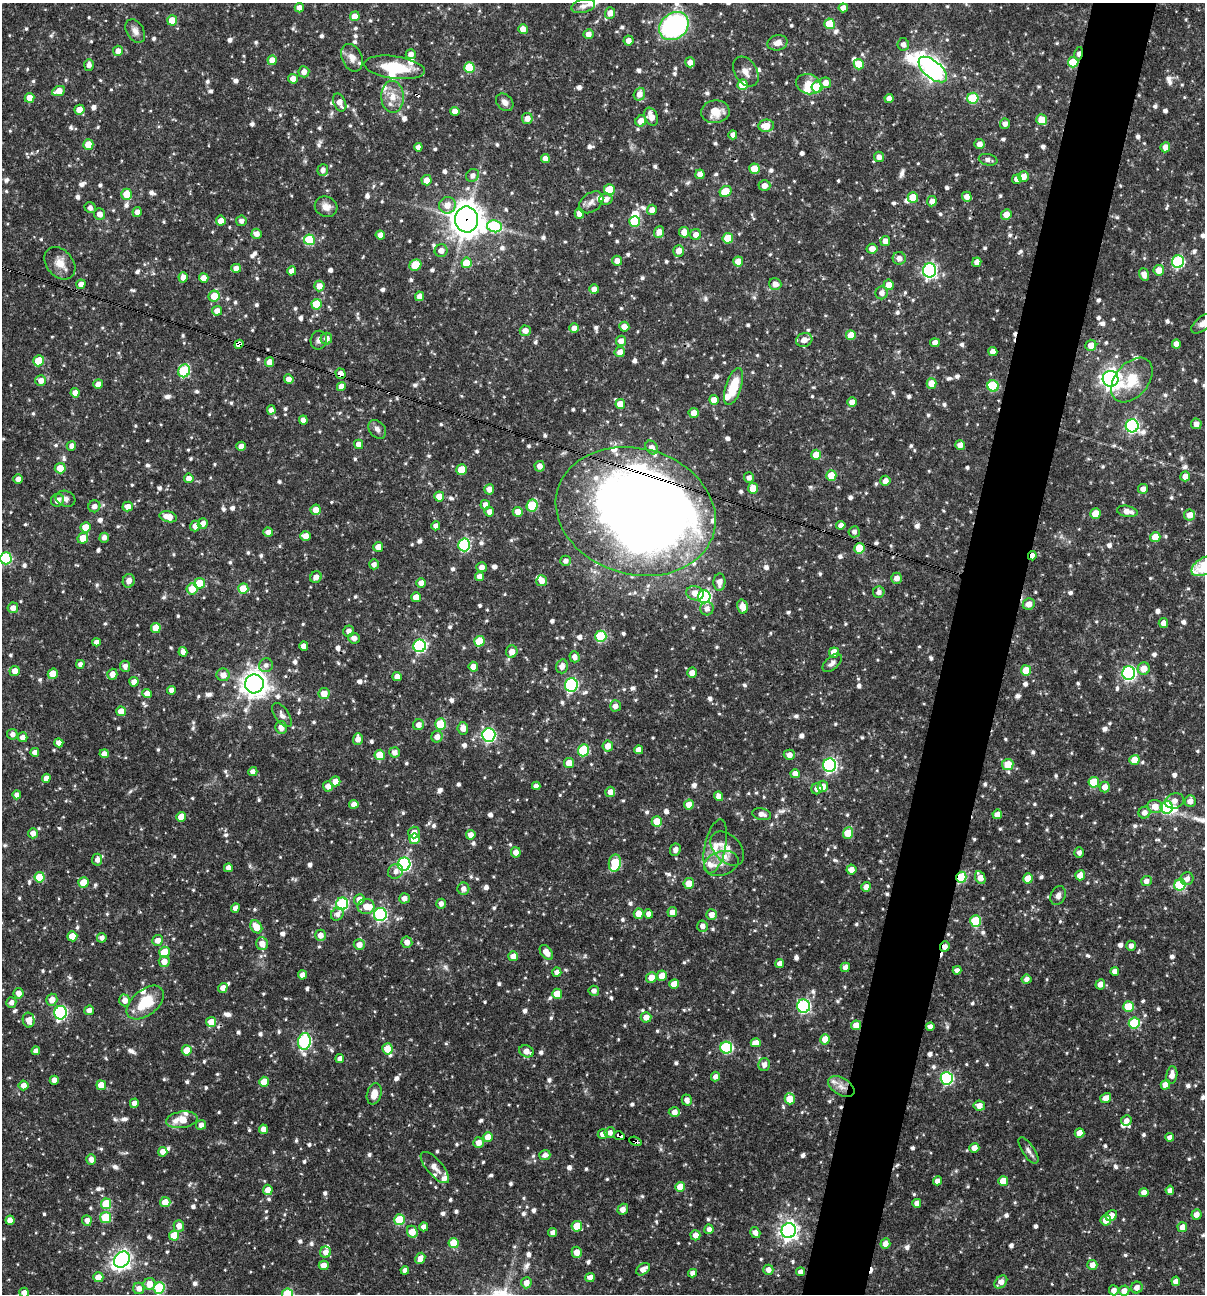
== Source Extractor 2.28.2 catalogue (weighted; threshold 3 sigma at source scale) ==
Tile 10 of 4 x 4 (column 2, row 3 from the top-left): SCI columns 1453-2655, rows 1293-2584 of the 5186 x 5169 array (HDU 1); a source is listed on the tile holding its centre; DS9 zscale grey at full resolution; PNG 1207 x 1296 px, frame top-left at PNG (2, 3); each listed source drawn as its Kron ellipse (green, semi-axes under 4 px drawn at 4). Shown black and unused: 5% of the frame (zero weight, under 3 of 4 exposures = <1% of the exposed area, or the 3 px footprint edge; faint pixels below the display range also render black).
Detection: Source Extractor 2.28.2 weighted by HDU 2 'WHT'; one run over the whole footprint, this tile lists its part. Background 0.0662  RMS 0.0035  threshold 0.0158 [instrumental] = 3 sigma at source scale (4.5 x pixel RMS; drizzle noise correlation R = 1.50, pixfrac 1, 0.05/0.05 arcsec/px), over >= 5 px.
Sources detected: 1145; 5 inside a brighter object's white glare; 6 cosmic-ray / hot-pixel residue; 1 long thin detection or spike segment (spike, bleed or trail) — neither listed nor drawn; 23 inside a brighter listed object's ellipse — not listed separately; of the other 1110, all 500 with FLUX_AUTO >= 1.49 (the completeness limit of this list) listed and drawn (610 fainter detections not listed), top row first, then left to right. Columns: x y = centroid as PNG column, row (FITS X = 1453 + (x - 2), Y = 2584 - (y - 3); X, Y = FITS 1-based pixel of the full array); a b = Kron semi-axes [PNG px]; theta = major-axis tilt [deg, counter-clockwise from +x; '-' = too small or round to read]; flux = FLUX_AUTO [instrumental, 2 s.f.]
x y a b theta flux
583 6 12 6 15 1.7
299 8 4 4 - 2.2
843 8 5 4 - 2.2
610 13 5 5 - 2.2
355 16 5 5 - 3.4
172 20 5 5 - 6.8
830 24 5 5 - 12
674 26 16 12 38 59
523 29 5 5 - 2.8
135 31 13 8 -60 2.1
588 34 5 5 - 2.3
628 41 5 5 - 2.1
777 43 10 7 13 2.6
903 44 6 5 - 1.8
118 51 5 5 - 2.4
411 54 5 5 - 1.8
1079 54 7 4 79 1.6
352 58 14 10 -65 3
272 60 5 4 - 3.6
690 62 5 5 - 2.3
1073 62 5 5 - 9.6
859 64 5 5 - 7.4
89 65 6 4 87 1.6
394 67 30 11 -8 13
469 68 5 5 - 13
933 69 17 8 -40 200
304 72 5 5 - 2.2
746 72 16 11 -58 3.1
293 79 5 4 - 2.8
825 83 5 5 - 2.6
809 84 13 10 -16 3.7
743 85 5 5 - 12
817 87 5 5 - 11
59 91 6 4 23 4.8
639 94 6 5 - 2.7
393 97 16 11 -88 4.9
29 98 5 5 - 3.7
889 98 4 4 - 2.6
973 98 5 5 - 17
340 102 9 6 -64 3
505 102 10 7 -48 1.9
79 110 5 5 - 3.9
455 111 4 4 - 2.5
715 112 14 11 7 5.6
651 117 9 6 -67 3.6
527 118 5 5 - 2.4
1042 120 5 5 - 5.6
641 121 6 5 - 3.1
1005 124 5 5 - 2
766 126 8 6 8 4.6
733 135 4 4 - 1.9
980 144 5 5 - 2.4
88 145 5 5 - 6.2
418 147 4 4 - 1.7
1165 147 5 5 - 2.6
879 157 5 5 - 2
545 158 4 4 - 2.2
988 160 9 5 -13 1.6
754 169 5 5 - 5.7
323 170 6 5 - 1.6
700 174 4 4 - 2.8
473 175 7 6 - 1.9
1023 177 5 5 - 3.2
1017 179 5 4 - 2.7
427 180 5 5 - 3.4
764 186 6 5 - 2.7
609 190 6 5 - 8.3
725 191 6 5 - 7.4
127 194 5 5 - 7.1
913 197 5 5 - 8.3
967 197 5 5 - 2.4
606 199 7 5 13 1.9
932 201 5 4 - 2.4
591 202 13 9 37 2.2
447 205 8 8 - 3.5
326 207 11 10 - 2.7
90 208 6 5 - 1.6
652 210 5 5 - 2.1
137 212 5 4 - 1.7
579 213 5 5 - 2.7
100 214 6 5 - 2.4
1006 214 5 5 - 3.6
467 219 13 11 -81 520
221 221 5 5 - 3.1
241 221 5 5 - 1.6
635 221 5 5 - 17
495 226 7 6 - 26
659 232 6 5 - 3.1
684 232 5 5 - 3.6
257 234 5 5 - 2.2
380 235 4 4 - 2.5
696 235 5 5 - 2.4
728 238 5 5 - 9.9
309 240 5 5 - 19
885 241 5 5 - 2.5
872 249 5 5 - 3
441 251 6 6 - 2.6
679 251 6 5 - 3
899 258 6 6 - 2
617 261 5 5 - 2.4
738 262 5 5 - 5
977 262 5 4 - 2.4
1178 262 6 6 - 38
60 263 18 13 -49 4.4
467 263 5 5 - 8.2
415 265 6 5 - 8.8
236 268 5 4 - 2.3
929 270 7 6 - 85
1159 270 5 5 - 3.8
292 271 4 4 - 2.4
1144 274 6 5 - 2.1
183 277 5 4 - 2.5
204 278 5 4 - 2.9
81 284 5 4 - 2.5
775 284 6 6 - 2.5
889 285 5 5 - 3.1
319 286 5 5 - 3
594 289 5 4 - 2.4
882 293 6 6 - 2
214 296 5 5 - 6.5
420 296 5 4 - 2.5
316 304 5 5 - 10
217 311 5 5 - 2.4
1203 323 14 7 38 2.5
624 327 5 5 - 2.5
574 328 5 5 - 2.5
525 331 5 5 - 2.5
851 335 5 5 - 5.2
326 339 6 5 - 2.1
319 340 9 8 - 1.5
804 340 8 6 17 3
621 341 5 5 - 2.7
935 343 5 4 - 2.5
239 344 5 4 - 2.1
1176 344 5 4 - 2.3
1091 345 6 5 - 3.3
620 352 5 5 - 2.3
993 352 4 4 - 2.3
39 361 5 5 - 12
270 362 5 4 - 3.4
184 371 6 5 - 26
340 374 5 5 - 2.6
289 379 5 4 - 2.1
1111 379 8 8 - 190
1132 380 25 16 51 11
41 381 5 5 - 2.6
931 383 5 5 - 5.1
98 384 5 4 - 2.5
993 386 6 5 - 18
341 387 4 4 - 3.2
733 387 19 8 72 10
75 393 5 4 - 2.3
714 400 5 5 - 3.4
852 402 5 4 - 2.5
620 404 5 5 - 5.2
271 410 4 4 - 1.8
694 413 5 5 - 3
303 420 4 4 - 2
1196 424 5 5 - 2.4
1132 426 6 6 - 62
377 429 10 7 -48 1.6
359 444 4 4 - 2.5
960 445 5 5 - 2.4
71 446 5 4 - 1.8
241 446 4 4 - 2.3
652 447 7 5 -52 1.9
816 455 5 5 - 6.2
540 466 5 5 - 2.3
60 468 5 5 - 4.7
462 470 5 5 - 8.7
831 475 5 5 - 8.1
1185 476 5 5 - 2.7
189 478 5 5 - 2.6
749 478 5 5 - 1.6
18 479 5 4 - 2.5
885 481 5 5 - 2.4
753 488 5 5 - 5.9
489 489 5 5 - 2.3
1143 489 5 5 - 2
439 497 5 5 - 5.2
66 499 10 8 -19 1.6
57 500 6 6 - 2.8
485 505 5 4 - 2
94 506 6 6 - 1.9
532 506 6 5 - 16
128 507 5 5 - 2.9
316 510 5 5 - 3.8
636 511 81 63 -16 580
1127 511 10 5 -11 3
489 512 5 4 - 1.8
518 512 5 5 - 3.5
1095 514 5 5 - 6.3
1189 515 5 5 - 3.3
168 517 9 5 -15 4.5
203 523 5 5 - 2
841 525 4 4 - 1.7
195 526 5 5 - 2.5
436 526 4 4 - 1.8
85 527 5 5 - 6
268 532 4 4 - 2.3
854 532 5 5 - 1.5
305 536 5 5 - 3
1155 537 5 5 - 5.7
83 538 6 5 - 6.1
104 538 5 4 - 1.9
464 545 6 6 - 36
378 547 5 5 - 2.8
859 548 5 5 - 10
1032 556 4 3 - 2.1
6 558 6 5 - 27
565 561 5 5 - 1.6
374 564 5 4 - 1.7
1204 566 14 8 30 14
482 567 5 5 - 2
316 577 6 5 - 2.3
479 577 5 4 - 2.3
897 578 5 5 - 2.4
129 581 7 6 - 1.9
542 581 5 5 - 2.4
719 582 9 6 86 2.5
200 583 5 5 - 8.4
421 583 5 4 - 2.6
243 588 5 5 - 8.2
192 589 5 5 - 5.1
879 592 6 5 - 1.5
695 593 9 7 -15 3.7
416 597 5 5 - 4.6
704 597 6 6 - 54
1029 604 6 5 - 2.5
742 607 7 5 -75 3.4
13 608 5 5 - 2.3
707 609 7 6 - 1.9
1163 623 5 5 - 2.2
156 628 5 5 - 5.7
348 631 6 5 - 1.8
601 636 6 5 - 25
354 638 6 5 - 1.9
479 641 5 5 - 11
97 642 4 4 - 1.7
304 646 4 4 - 2.3
420 646 6 6 - 49
183 652 5 4 - 2.4
512 652 6 5 - 2.9
834 652 5 5 - 5.5
574 657 6 5 - 1.8
832 663 11 6 43 1.8
80 664 4 4 - 1.6
266 665 7 6 - 1.6
125 666 5 5 - 1.6
562 666 7 6 - 2.3
473 667 5 5 - 2.8
1144 669 6 6 - 4.2
1026 670 5 5 - 7.8
15 671 5 5 - 2.7
692 673 5 5 - 2.3
1129 673 6 6 - 68
53 674 5 5 - 5.4
112 674 5 5 - 2.4
223 675 6 6 - 2.9
397 677 5 4 - 3.1
134 682 4 4 - 2.8
254 684 9 9 - 340
571 685 7 6 - 45
171 690 4 4 - 1.7
147 694 4 4 - 3.1
324 694 5 5 - 4.5
615 706 5 5 - 2
121 711 5 4 - 3.7
282 715 14 7 -56 1.7
441 724 5 5 - 16
419 725 5 5 - 2.4
281 727 6 6 - 2.6
463 728 6 5 - 2.6
12 734 5 5 - 1.7
489 735 7 6 - 63
22 737 5 5 - 2.1
437 737 6 5 - 2.4
358 739 5 5 - 2.6
59 743 4 4 - 2.5
608 746 5 5 - 3.2
584 750 6 5 - 23
639 750 4 4 - 2.8
35 752 4 4 - 2.2
394 752 5 5 - 2.2
104 754 4 4 - 2.2
380 755 5 5 - 9.3
789 755 5 5 - 2.1
1134 760 5 5 - 5.5
569 763 5 5 - 4.7
1008 764 5 5 - 5.8
830 765 7 6 - 66
253 772 4 4 - 1.9
795 774 4 4 - 2.5
46 778 4 4 - 2.1
335 781 5 5 - 3.9
1094 782 5 5 - 10
328 786 5 5 - 2.6
536 786 4 4 - 1.6
823 786 6 5 - 2.9
1105 787 5 5 - 2.8
817 789 5 5 - 2.3
610 792 5 5 - 2.7
17 795 4 4 - 2.2
719 796 5 4 - 2.6
1175 801 9 7 21 2.1
1190 801 6 5 - 2.4
354 804 4 4 - 2.4
689 805 5 5 - 4.1
1155 806 8 6 -11 4
1167 807 6 6 - 34
1144 812 6 5 - 1.8
762 814 9 5 -10 2.3
997 814 5 4 - 2.3
181 817 5 4 - 3.9
657 822 5 5 - 8.1
414 832 6 6 - 2.4
33 833 5 5 - 2.4
848 833 6 5 - 7.6
471 835 5 5 - 2.6
414 839 5 5 - 7.1
715 846 27 10 78 5.7
727 848 20 13 -45 3.9
675 850 6 5 - 1.8
516 852 5 5 - 2.4
1079 853 5 5 - 1.6
97 860 6 5 - 1.8
615 863 9 6 83 12
404 864 6 6 - 68
721 864 18 12 17 3.8
228 868 4 4 - 1.8
851 870 5 5 - 2.6
396 871 8 7 - 1.6
1080 875 5 4 - 4.1
40 877 5 5 - 10
961 877 6 5 - 20
980 877 7 5 -65 3.4
1028 878 5 5 - 6.3
1187 879 6 6 - 1.9
1146 881 5 5 - 1.9
83 882 5 5 - 6.2
689 883 5 5 - 5
1180 885 6 5 - 23
866 887 5 4 - 2
463 889 6 6 - 2
1058 895 10 7 64 1.7
404 898 5 5 - 2.3
359 900 5 5 - 3.4
342 904 6 6 - 34
441 904 5 4 - 1.6
366 906 8 7 - 3.6
235 908 5 4 - 2.2
672 912 5 5 - 2.4
337 914 7 6 - 1.6
639 914 5 5 - 5
649 914 4 4 - 2.4
380 915 6 6 - 48
711 915 5 5 - 2.4
975 921 6 5 - 15
702 926 5 5 - 1.7
256 927 7 5 -54 5.2
320 935 5 5 - 2.6
72 936 5 5 - 5.6
102 938 5 5 - 1.6
158 940 5 5 - 2.7
407 942 5 5 - 2.4
262 944 6 6 - 3.2
359 945 5 5 - 3.1
1131 946 5 4 - 1.6
945 947 5 4 - 2.2
164 952 5 5 - 6.4
546 952 8 5 -50 3.4
513 956 5 5 - 2.4
164 961 5 5 - 3.4
780 964 4 4 - 2.4
845 967 5 4 - 2.1
957 970 4 4 - 1.5
1115 971 4 4 - 2.1
557 972 4 4 - 2.3
302 975 4 4 - 2.3
662 976 5 5 - 3.8
651 977 5 5 - 4.9
1027 979 5 4 - 1.8
674 984 5 5 - 5.7
1100 984 5 4 - 2.4
223 988 5 4 - 2.5
594 991 5 5 - 1.7
18 993 5 5 - 2.7
557 994 5 5 - 6.3
52 1000 6 5 - 3.2
125 1000 6 5 - 2.1
11 1002 5 5 - 1.6
145 1003 21 13 39 12
804 1006 6 6 - 53
1128 1007 5 5 - 9.4
89 1010 5 4 - 2.1
60 1013 7 6 - 54
646 1017 5 5 - 2.7
29 1020 7 6 - 3.2
211 1022 5 5 - 4.1
1134 1023 5 5 - 19
856 1025 5 4 - 4.3
930 1027 4 4 - 1.8
825 1039 5 5 - 5.3
304 1041 8 6 83 48
756 1043 5 4 - 2.8
726 1048 6 6 - 34
387 1049 5 5 - 5.3
187 1050 5 5 - 6.6
36 1051 4 4 - 1.9
526 1051 8 5 -22 2.8
340 1059 4 4 - 1.8
764 1064 6 6 - 1.8
1172 1075 9 5 81 2.9
715 1077 5 4 - 1.6
947 1078 6 6 - 47
54 1080 4 4 - 2.4
264 1082 5 5 - 5.8
23 1085 5 5 - 2.6
101 1085 5 5 - 4.4
1165 1085 5 4 - 3.9
841 1086 14 8 -31 2.9
374 1094 11 7 75 3.3
1106 1098 5 5 - 2.6
790 1099 5 5 - 6.5
687 1100 5 5 - 2.1
134 1103 5 4 - 2.2
979 1106 6 5 - 2.8
674 1112 5 5 - 2.4
182 1120 16 8 8 6.5
1126 1121 5 5 - 1.8
201 1125 5 4 - 2.2
263 1129 4 4 - 2.3
610 1133 5 5 - 1.8
1079 1133 5 5 - 4.2
603 1134 5 4 - 2.2
619 1136 5 3 - 9.6
488 1137 5 5 - 5.4
1170 1137 4 4 - 2
635 1141 6 3 -23 2.4
478 1143 5 5 - 2.5
974 1148 5 4 - 2.9
1028 1150 15 6 -56 1.6
163 1152 4 4 - 2.9
545 1155 5 5 - 1.7
91 1159 5 5 - 2.4
435 1167 19 8 -49 2.8
937 1181 4 4 - 2.3
1003 1181 5 5 - 4.7
680 1187 5 4 - 5.6
268 1190 5 5 - 3.5
1170 1190 4 4 - 1.8
1144 1192 4 4 - 2.5
165 1202 5 5 - 4.2
917 1203 4 4 - 2.2
106 1204 5 5 - 13
623 1209 6 5 - 2.4
1196 1214 5 5 - 2.3
1111 1216 6 5 - 3.3
105 1217 5 5 - 15
10 1220 4 4 - 2.8
87 1220 5 5 - 2.1
399 1220 5 5 - 14
1106 1220 5 5 - 3.1
179 1226 6 5 - 2.6
577 1226 5 5 - 8.9
424 1227 4 4 - 2.2
1182 1227 5 5 - 3
709 1229 5 4 - 1.7
789 1231 7 7 - 170
412 1232 6 5 - 4.7
552 1233 4 4 - 1.6
755 1233 6 4 -56 2.3
174 1235 5 5 - 9
695 1235 5 5 - 2.4
454 1243 5 5 - 8.4
885 1243 5 5 - 2.4
325 1252 5 5 - 2.4
577 1252 5 5 - 3.7
420 1258 6 5 - 2.8
122 1260 9 7 49 170
324 1265 5 4 - 3.5
1092 1265 5 5 - 2.5
643 1269 7 5 35 2.6
405 1270 4 4 - 1.5
768 1270 5 5 - 2.2
800 1272 4 4 - 1.7
693 1273 4 4 - 2
98 1277 5 5 - 4.2
590 1277 5 4 - 2.2
1176 1281 4 4 - 2.6
1001 1282 7 5 47 2.5
526 1283 5 5 - 2.7
149 1284 6 6 - 4.1
1137 1287 6 5 - 2
139 1288 6 5 - 2.4
159 1288 6 5 - 25
1114 1290 5 5 - 2.1
1124 1291 5 5 - 2.8
24 1293 5 4 - 2.2
287 1294 6 5 - 19
Overlapping masked pixels (flux is a lower limit): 15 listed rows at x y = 1079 54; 1073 62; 467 219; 239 344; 340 374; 636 511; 859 548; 1032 556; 420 646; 961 877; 945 947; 856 1025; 841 1086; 619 1136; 635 1141
Isophote crosses this tile's border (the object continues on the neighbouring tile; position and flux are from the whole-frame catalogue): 5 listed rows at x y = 1203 323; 6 558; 1204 566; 24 1293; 287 1294